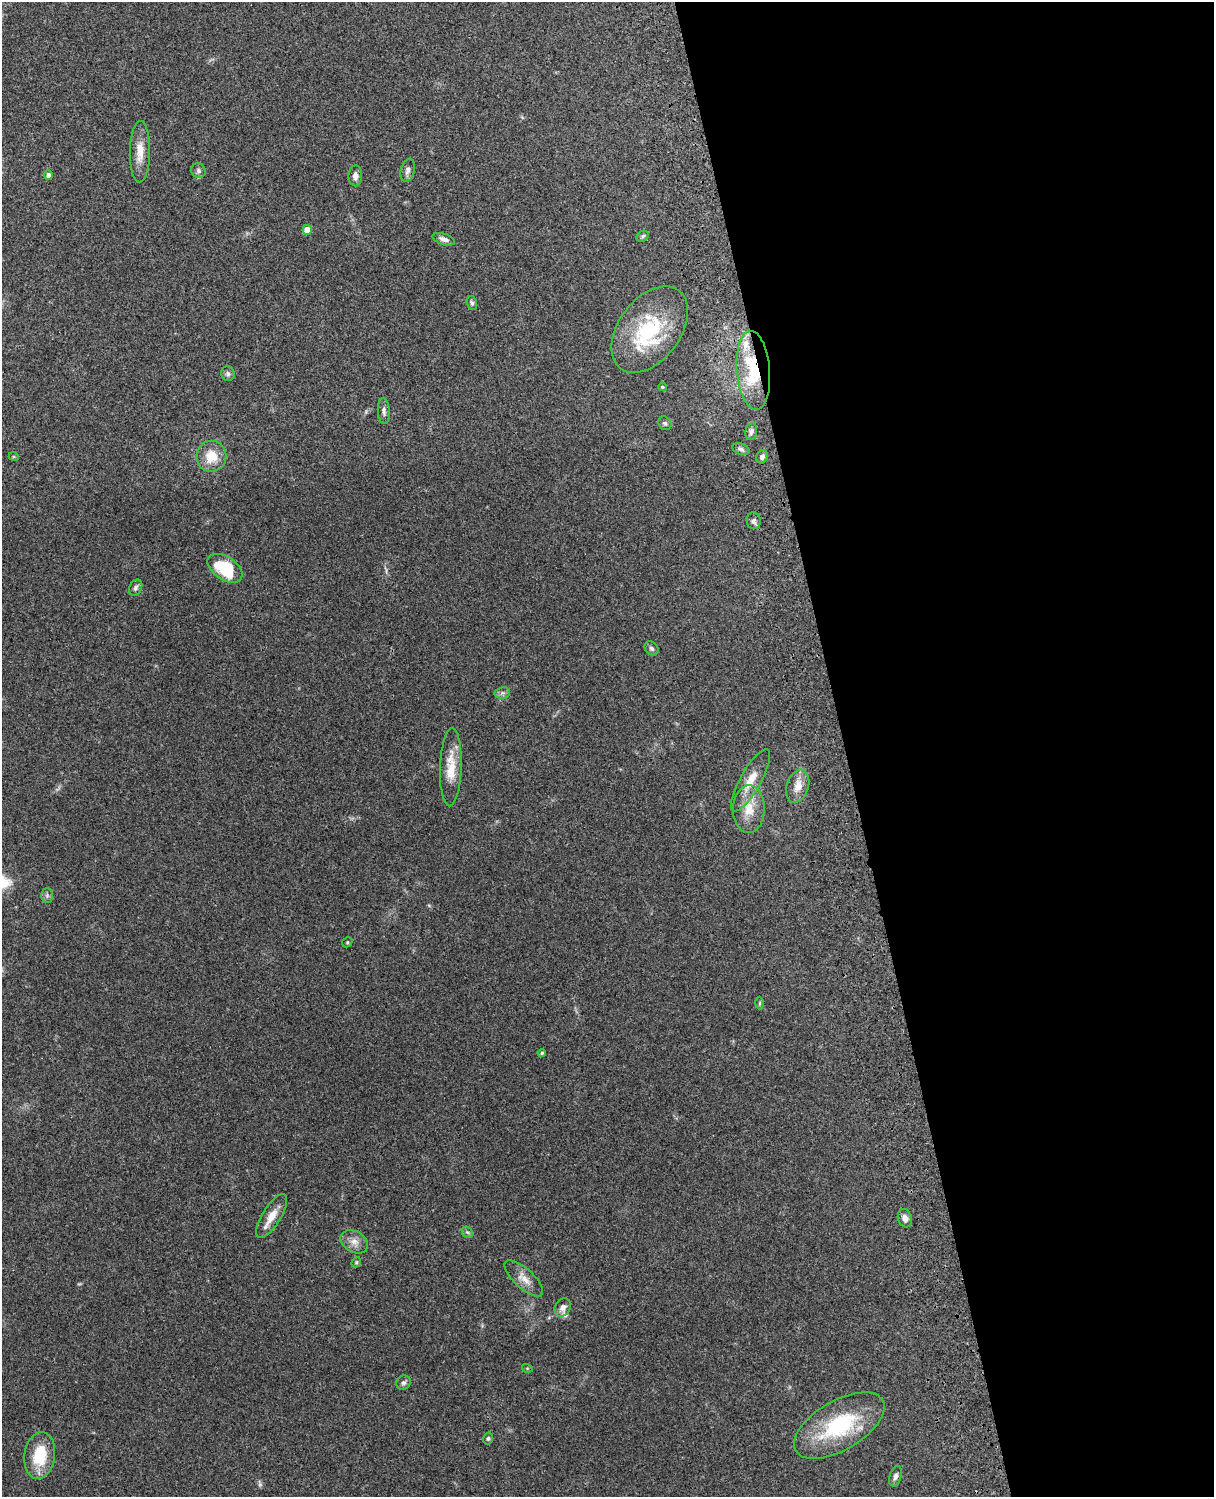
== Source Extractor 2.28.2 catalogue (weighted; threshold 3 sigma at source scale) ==
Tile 8 of 4 x 3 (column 4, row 2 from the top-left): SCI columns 3756-4967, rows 1661-3155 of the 5088 x 4928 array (HDU 1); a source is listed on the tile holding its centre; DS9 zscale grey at full resolution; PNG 1216 x 1499 px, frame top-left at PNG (2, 2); each listed source drawn as its Kron ellipse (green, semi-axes under 4 px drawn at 4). Shown black and unused: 31% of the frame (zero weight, under 3 of 4 exposures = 6% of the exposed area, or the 3 px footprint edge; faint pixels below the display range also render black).
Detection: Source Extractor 2.28.2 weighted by HDU 2 'WHT'; one run over the whole footprint, this tile lists its part. Background 0.24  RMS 0.0087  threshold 0.0389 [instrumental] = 3 sigma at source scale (4.5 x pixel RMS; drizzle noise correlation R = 1.50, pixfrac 1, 0.05/0.05 arcsec/px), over >= 5 px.
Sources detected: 50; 1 too faint to see at this stretch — neither listed nor drawn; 3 inside a brighter listed object's ellipse — not listed separately; the other 46 listed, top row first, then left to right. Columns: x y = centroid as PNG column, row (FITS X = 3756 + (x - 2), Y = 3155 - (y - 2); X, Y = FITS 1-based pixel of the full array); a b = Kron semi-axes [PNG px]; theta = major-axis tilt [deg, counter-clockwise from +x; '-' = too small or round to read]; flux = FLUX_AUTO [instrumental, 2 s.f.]
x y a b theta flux
140 152 30 10 89 13
408 170 11 7 76 3.8
198 171 8 7 - 2.3
49 175 5 4 - 3
355 176 10 7 90 3.9
307 230 5 4 - 11
643 236 6 5 - 1.5
444 239 11 5 -18 3.6
472 303 7 5 -75 1.7
650 329 49 31 53 71
753 370 39 16 -85 48
228 374 7 6 - 2.2
662 387 4 3 - 1
384 411 13 6 -87 3.1
665 423 7 6 - 1.9
751 431 9 5 79 2.7
741 449 9 5 -21 2.4
211 456 15 15 - 17
14 457 5 3 - 0.84
762 457 7 5 63 2.9
754 521 8 7 - 2.7
225 568 19 11 -33 42
136 588 8 6 62 2.6
652 648 8 6 -45 2.3
502 693 8 5 10 2.4
451 767 39 11 88 19
751 780 35 10 61 15
798 786 17 11 72 9.7
749 809 24 16 89 17
47 895 7 6 - 2
347 942 5 4 - 1
760 1003 6 4 89 1.1
542 1053 4 3 - 1.2
272 1216 25 9 59 12
905 1218 9 7 -71 4.7
467 1232 6 4 -42 1.5
354 1242 15 10 -29 7.2
356 1262 5 4 - 1.1
524 1279 24 9 -42 8.9
563 1307 9 7 59 4.2
527 1368 5 3 - 0.74
404 1383 7 6 - 2.3
839 1426 50 24 30 74
488 1439 6 4 75 1.4
40 1455 23 15 81 30
896 1476 10 6 72 3
Overlapping masked pixels (flux is a lower limit): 1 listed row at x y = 753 370